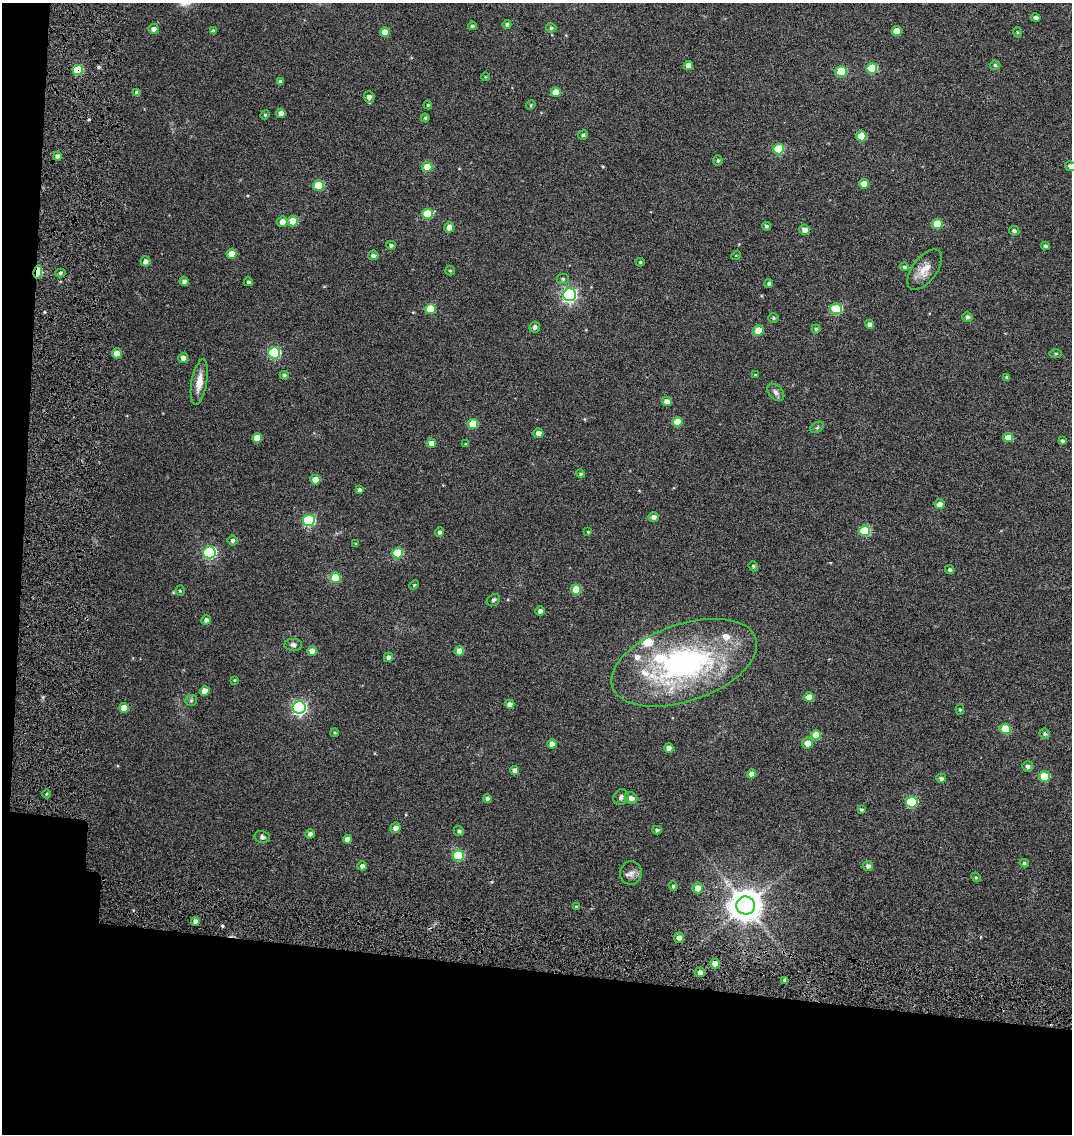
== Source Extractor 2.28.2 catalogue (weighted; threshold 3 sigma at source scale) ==
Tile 3 of 2 x 2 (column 1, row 2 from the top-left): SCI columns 221-1290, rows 116-1247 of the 2589 x 2496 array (HDU 1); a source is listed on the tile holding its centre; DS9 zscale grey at full resolution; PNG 1074 x 1136 px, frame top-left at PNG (2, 3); each listed source drawn as its Kron ellipse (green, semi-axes under 4 px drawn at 4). Shown black and unused: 17% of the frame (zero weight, under 4 of 7 exposures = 17% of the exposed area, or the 3 px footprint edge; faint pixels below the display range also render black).
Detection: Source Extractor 2.28.2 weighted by HDU 2 'WHT'; one run over the whole footprint, this tile lists its part. Background 0.0315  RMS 0.0066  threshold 0.0269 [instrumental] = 3 sigma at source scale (4.09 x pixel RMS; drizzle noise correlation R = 1.36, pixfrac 0.8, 0.0396/0.0396 arcsec/px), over >= 5 px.
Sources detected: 166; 3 cosmic-ray / hot-pixel residue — neither listed nor drawn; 4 inside a brighter listed object's ellipse — not listed separately; the other 159 listed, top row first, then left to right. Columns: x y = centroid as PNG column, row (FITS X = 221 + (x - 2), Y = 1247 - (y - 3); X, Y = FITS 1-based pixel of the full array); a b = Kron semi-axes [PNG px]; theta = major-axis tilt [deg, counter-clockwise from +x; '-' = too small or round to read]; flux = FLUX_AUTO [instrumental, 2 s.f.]
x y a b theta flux
1036 18 5 4 - 2
507 24 4 4 - 1.3
472 26 4 4 - 0.99
551 28 5 4 - 1.1
153 29 5 5 - 2.5
213 31 4 3 - 1.3
897 31 5 5 - 9.1
385 32 5 5 - 7.5
1017 32 5 3 - 0.62
688 65 5 4 - 4.6
995 65 5 4 - 1.1
872 68 5 5 - 25
78 70 5 5 - 22
841 71 5 5 - 26
485 77 4 3 - 0.42
280 82 4 4 - 1.9
556 92 5 5 - 9.2
137 93 4 4 - 2.8
369 97 6 5 - 3.2
428 105 4 4 - 0.71
531 105 5 4 - 0.71
281 113 4 4 - 3.9
265 115 5 4 - 0.69
425 118 4 4 - 0.87
583 135 5 4 - 1
861 136 5 5 - 14
779 149 5 5 - 29
58 156 4 4 - 2.4
718 161 5 5 - 1
1070 166 5 5 - 2.1
427 167 5 5 - 10
864 184 5 5 - 6.1
318 185 5 5 - 23
427 214 5 5 - 20
293 221 5 5 - 11
282 222 5 5 - 4.7
937 224 5 5 - 15
766 226 4 4 - 1.4
449 227 5 5 - 5.1
804 230 5 5 - 3.8
1014 231 5 4 - 1.5
391 245 5 4 - 1.5
1045 246 4 4 - 1.1
231 254 5 5 - 6.4
373 255 5 5 - 1.9
736 255 5 3 - 0.47
146 261 5 5 - 2.6
640 262 4 4 - 0.91
904 267 5 4 - 1.2
450 270 5 4 - 0.78
925 270 24 12 53 8.1
38 272 6 4 77 26
60 273 5 4 - 1.4
563 279 6 5 - 1
184 281 5 4 - 2.2
248 282 4 4 - 1.2
769 283 4 4 - 1.1
570 295 6 6 - 130
430 309 5 5 - 16
836 309 6 5 - 36
967 317 5 5 - 1.9
773 318 5 5 - 0.99
869 324 4 4 - 2.4
535 327 5 5 - 2.1
816 329 4 4 - 0.88
758 331 5 5 - 11
117 353 5 5 - 6.1
274 353 6 5 - 56
1056 354 6 3 0 0.75
183 358 5 5 - 3.4
284 375 4 4 - 1.1
755 375 3 3 - 0.52
1007 377 3 3 - 1.1
199 382 23 7 80 7.4
776 392 10 6 -46 2.4
667 401 5 4 - 4
677 422 5 5 - 9.3
473 424 5 5 - 16
817 427 7 5 32 1.1
538 433 5 5 - 3.3
257 438 5 5 - 8.7
1008 438 5 4 - 9.3
1062 441 4 4 - 1.2
431 443 4 4 - 4.1
466 444 4 3 - 0.73
581 474 4 4 - 0.87
315 480 5 4 - 9
359 490 4 4 - 1.3
940 504 5 5 - 3.5
654 517 5 5 - 2.6
309 520 6 5 - 58
865 531 5 5 - 31
439 532 5 4 - 1.5
588 532 3 3 - 0.65
233 540 5 5 - 1.4
356 544 4 3 - 0.7
209 552 6 6 - 81
397 553 5 5 - 25
753 566 5 4 - 1.1
950 570 5 4 - 1.1
335 578 5 5 - 22
414 585 5 3 - 0.53
576 589 5 5 - 13
180 591 5 4 - 0.73
493 600 7 5 38 1.6
540 611 4 4 - 2.1
206 620 5 4 - 2.3
293 645 9 6 -3 1.9
312 651 5 4 - 5
459 651 5 5 - 7
388 657 4 4 - 3.1
684 663 76 38 19 150
234 680 4 3 - 0.49
205 691 5 4 - 6.7
809 697 5 5 - 7.3
191 700 6 5 - 1.1
510 704 4 4 - 2.8
124 708 5 5 - 7.9
299 708 6 6 - 130
960 710 5 4 - 0.73
1005 729 5 5 - 20
334 733 4 4 - 0.74
1045 734 5 5 - 1.1
816 735 5 5 - 13
808 743 5 5 - 6.1
552 744 4 4 - 4
669 748 4 4 - 3.9
1028 766 5 5 - 1.9
515 771 4 4 - 3.9
751 774 4 4 - 4
1044 776 5 5 - 18
941 778 5 4 - 1.8
46 794 4 3 - 0.7
621 797 8 7 - 1.9
631 798 6 5 - 3.1
487 799 4 4 - 1.9
912 802 5 5 - 42
861 810 4 4 - 0.93
395 828 5 5 - 3.3
657 830 5 4 - 1.1
459 831 5 5 - 1.4
310 834 4 4 - 2.4
262 837 8 6 -12 1.6
347 839 4 4 - 3.9
458 855 5 5 - 28
1024 863 4 3 - 0.91
362 866 5 4 - 2.4
868 866 5 5 - 2.2
631 873 12 11 - 3.6
976 877 5 4 - 0.73
673 886 5 4 - 1
698 888 5 5 - 5.6
746 906 9 9 - 1100
576 907 3 3 - 0.76
195 921 4 4 - 2.7
679 938 5 5 - 3.3
715 964 5 4 - 8.3
700 972 5 5 - 3
785 980 4 3 - 1.4
Overlapping masked pixels (flux is a lower limit): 3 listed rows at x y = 78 70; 38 272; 715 964
Isophote crosses this tile's border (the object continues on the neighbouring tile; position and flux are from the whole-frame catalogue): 1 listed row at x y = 1070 166